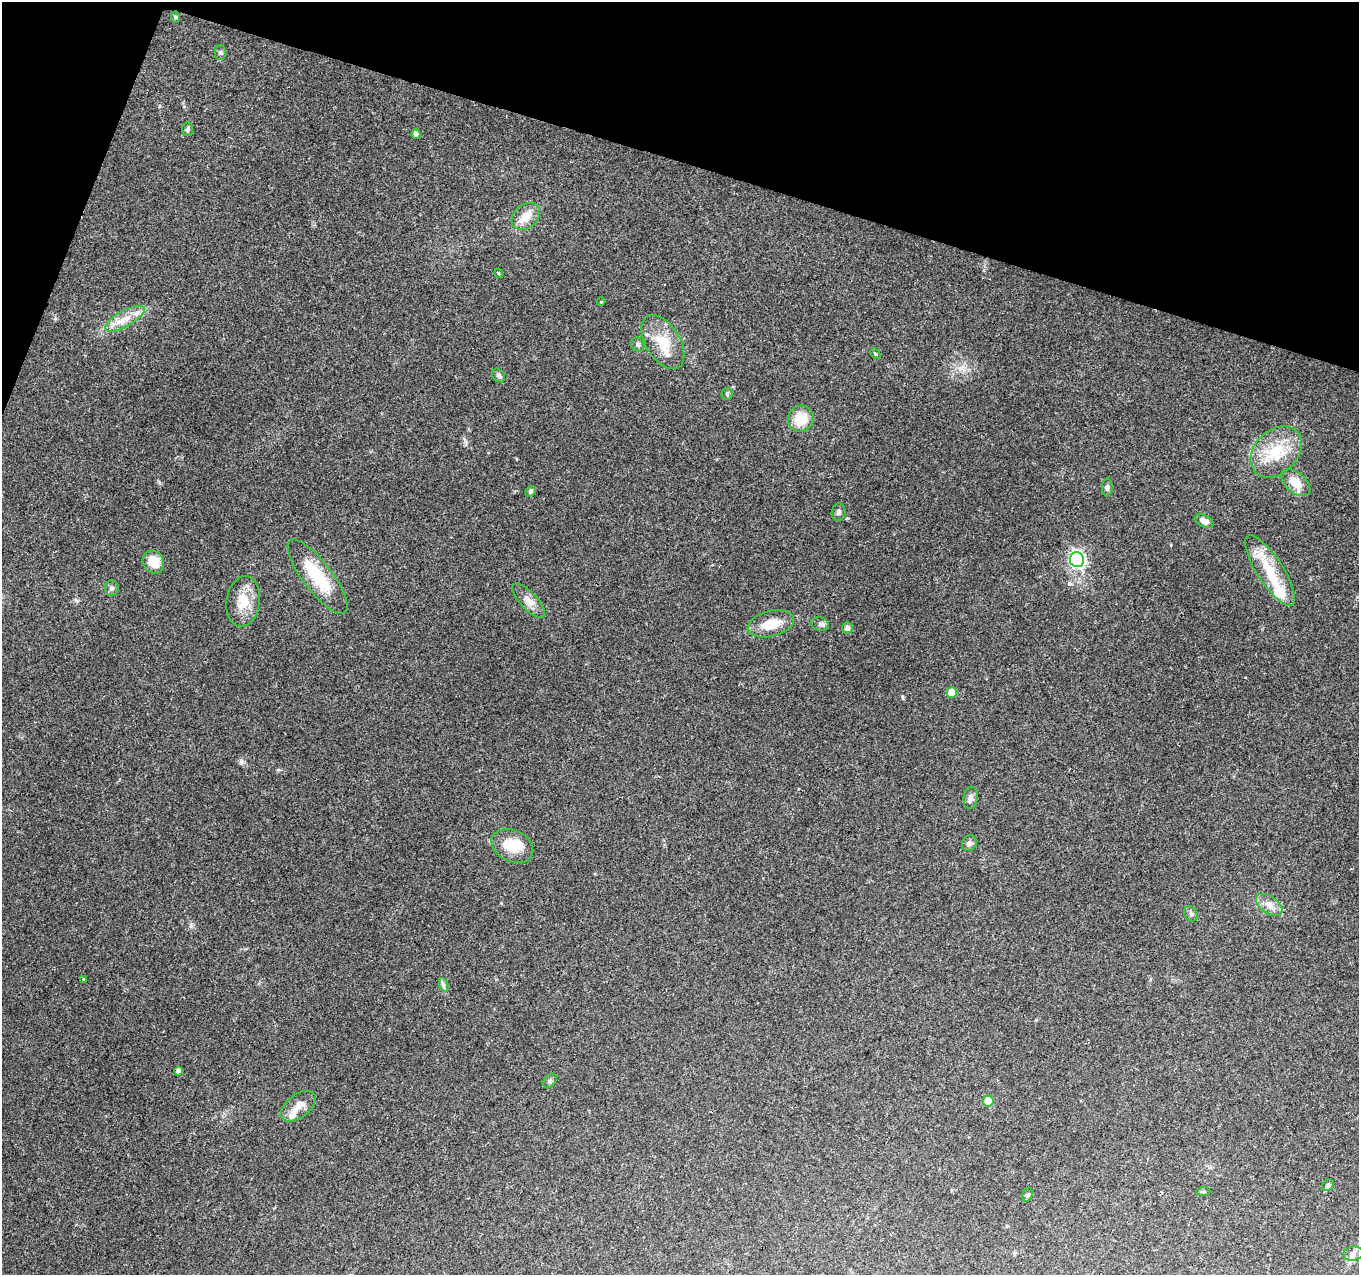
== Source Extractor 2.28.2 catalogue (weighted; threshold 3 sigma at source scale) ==
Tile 2 of 4 x 4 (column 2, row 1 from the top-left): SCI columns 1358-2714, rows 4037-5309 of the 5439 x 5590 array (HDU 1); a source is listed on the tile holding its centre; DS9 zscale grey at full resolution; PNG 1361 x 1277 px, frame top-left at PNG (2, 2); each listed source drawn as its Kron ellipse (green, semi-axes under 4 px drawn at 4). Shown black and unused: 15% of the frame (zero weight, under 2 of 3 exposures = <1% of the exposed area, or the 3 px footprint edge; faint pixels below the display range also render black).
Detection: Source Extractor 2.28.2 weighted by HDU 2 'WHT'; one run over the whole footprint, this tile lists its part. Background 0.153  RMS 0.0078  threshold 0.0352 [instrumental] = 3 sigma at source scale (4.5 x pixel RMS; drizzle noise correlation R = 1.50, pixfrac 1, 0.0396/0.0396 arcsec/px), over >= 5 px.
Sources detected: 53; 3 inside a brighter object's white glare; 1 cosmic-ray / hot-pixel residue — neither listed nor drawn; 3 inside a brighter listed object's ellipse — not listed separately; the other 46 listed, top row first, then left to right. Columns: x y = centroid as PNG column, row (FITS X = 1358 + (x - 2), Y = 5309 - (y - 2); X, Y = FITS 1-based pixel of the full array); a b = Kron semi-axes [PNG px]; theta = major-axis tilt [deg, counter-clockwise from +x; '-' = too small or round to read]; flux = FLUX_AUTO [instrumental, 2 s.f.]
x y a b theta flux
175 17 6 4 89 0.97
220 53 7 5 -89 1.6
188 129 7 5 81 1.5
416 134 4 4 - 2.7
526 216 16 11 41 10
498 273 4 3 - 0.91
601 301 4 3 - 0.74
125 319 22 8 30 11
663 342 30 17 -58 23
638 345 7 6 - 1.9
875 354 6 3 -44 0.81
498 375 7 6 - 2.1
727 394 6 5 - 1.3
801 419 13 12 - 18
1276 452 29 21 46 30
1296 483 17 10 -41 12
1107 487 9 5 87 2
531 491 6 5 - 1.7
839 512 9 7 77 2.4
1204 521 10 6 -29 4.6
1077 560 7 7 - 160
153 562 12 10 -55 15
1270 571 41 13 -57 28
317 577 45 14 -53 38
112 588 7 6 - 2.4
243 601 25 16 82 18
529 601 22 8 -47 7
771 624 24 13 14 15
820 624 9 6 -15 2.4
847 628 5 5 - 3.1
952 693 5 5 - 14
971 798 11 7 83 3.4
969 843 8 7 - 2.5
512 846 22 15 -26 19
1269 905 15 8 -34 6.3
1191 914 8 6 -55 2.1
83 979 3 2 - 0.66
444 985 7 4 -71 1.8
178 1071 4 4 - 3.1
550 1081 8 5 52 1.9
988 1101 5 5 - 19
298 1106 20 11 38 8.2
1328 1185 6 5 - 1.4
1203 1192 7 4 5 1.3
1027 1195 7 5 74 1.5
1353 1254 10 7 8 3.4
Unlisted compact peaks at least as high as the median listed source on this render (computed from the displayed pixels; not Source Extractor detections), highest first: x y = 902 697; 242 761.